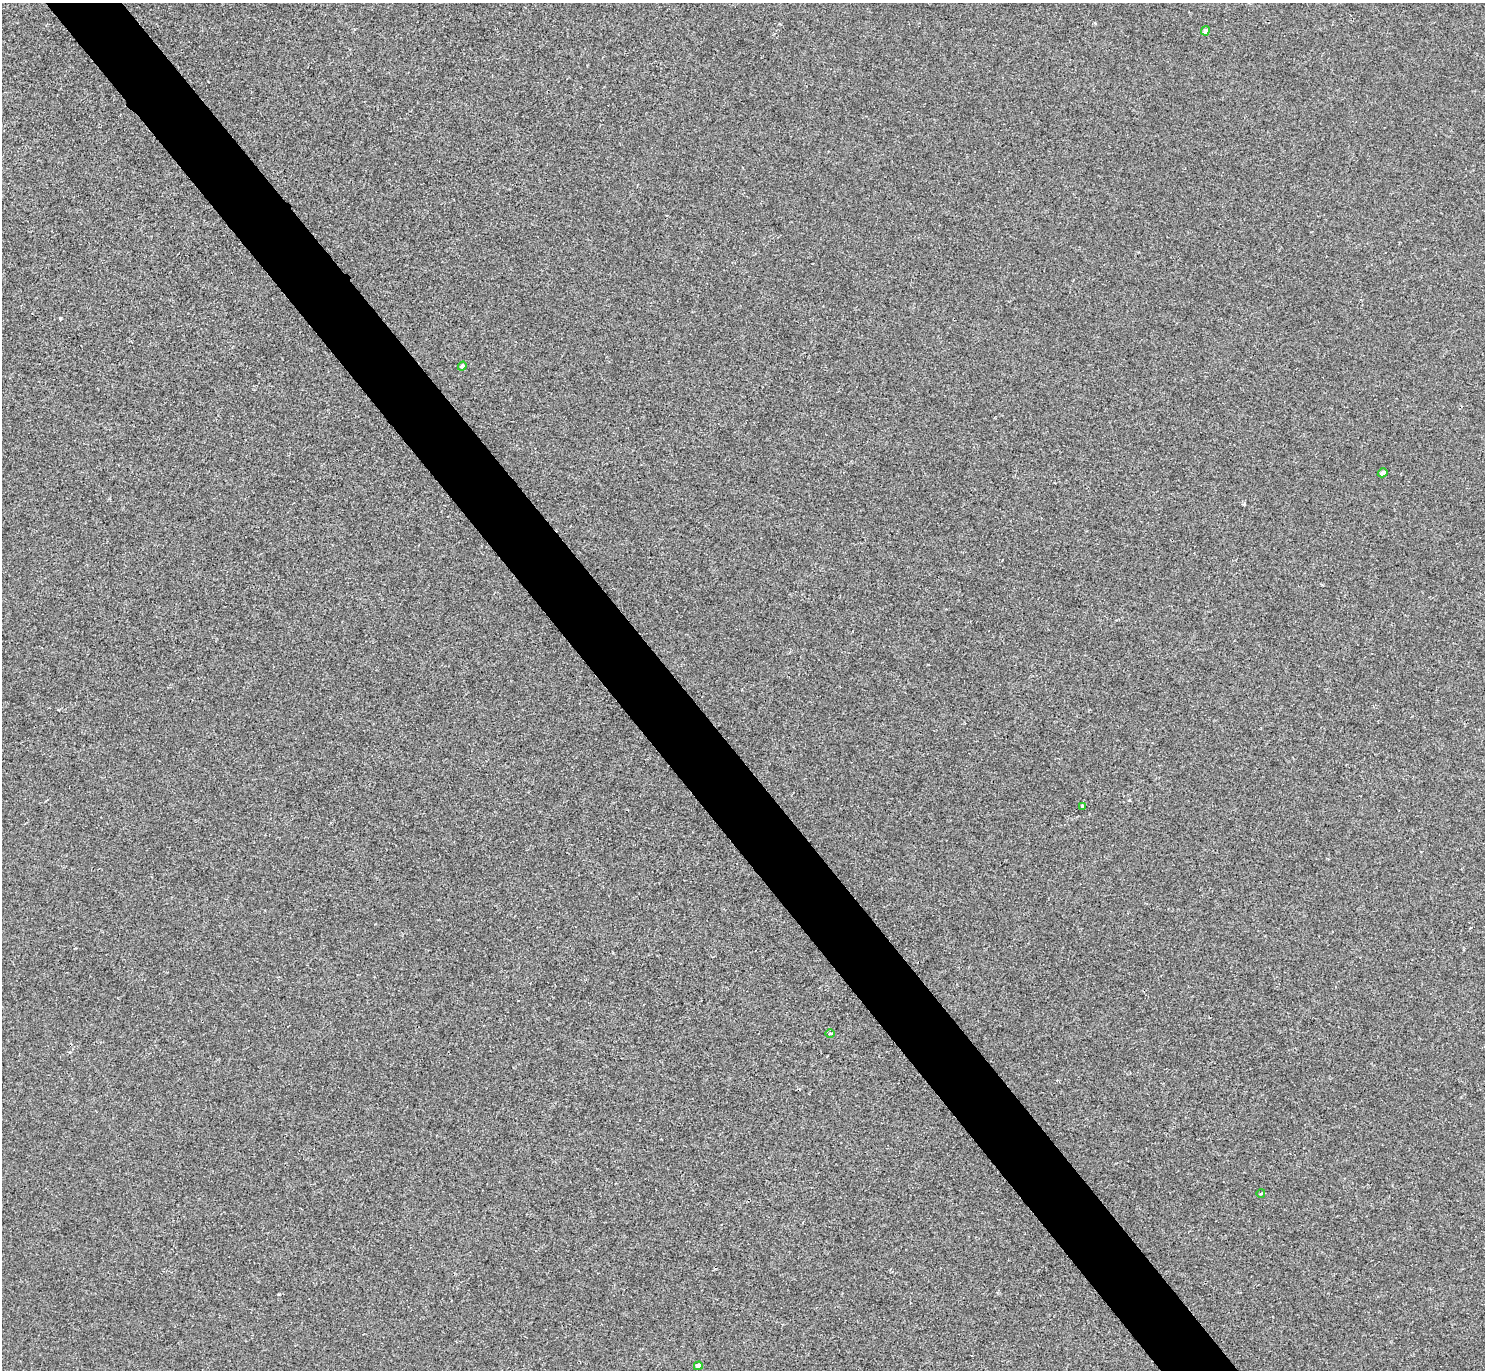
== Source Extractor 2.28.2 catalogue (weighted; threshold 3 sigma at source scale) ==
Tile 11 of 4 x 4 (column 3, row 3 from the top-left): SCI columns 2965-4447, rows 1528-2895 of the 5932 x 5928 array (HDU 1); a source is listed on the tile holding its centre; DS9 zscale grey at full resolution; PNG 1487 x 1372 px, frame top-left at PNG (2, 3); each listed source drawn as its Kron ellipse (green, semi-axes under 4 px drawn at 4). Shown black and unused: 5% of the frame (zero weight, under 2 of 3 exposures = <1% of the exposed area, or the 3 px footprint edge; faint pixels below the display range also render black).
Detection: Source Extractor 2.28.2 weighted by HDU 2 'WHT'; one run over the whole footprint, this tile lists its part. Background 8.60e-04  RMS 0.0049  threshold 0.0222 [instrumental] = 3 sigma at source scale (4.5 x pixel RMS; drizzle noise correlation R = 1.50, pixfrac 1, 0.05/0.05 arcsec/px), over >= 5 px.
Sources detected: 7; all 7 listed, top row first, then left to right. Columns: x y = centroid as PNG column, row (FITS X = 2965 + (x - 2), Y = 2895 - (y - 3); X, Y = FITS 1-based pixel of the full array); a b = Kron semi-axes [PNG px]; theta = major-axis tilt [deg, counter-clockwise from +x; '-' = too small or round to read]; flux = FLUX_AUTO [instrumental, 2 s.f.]
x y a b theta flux
1205 31 4 4 - 1.7
462 366 4 4 - 1.5
1383 473 5 3 - 1.8
1083 807 4 3 - 3.1
830 1033 5 3 - 0.44
1261 1193 4 3 - 0.49
698 1366 4 4 - 3.5